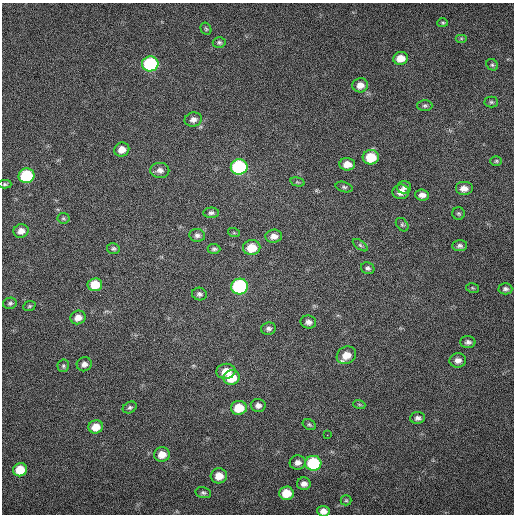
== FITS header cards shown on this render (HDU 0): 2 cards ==
NAXIS1  =                  512 / Axis length
NAXIS2  =                  512 / Axis length

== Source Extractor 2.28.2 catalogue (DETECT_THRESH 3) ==
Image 512 x 512 px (HDU 0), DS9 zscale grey, 1 PNG px = 1 image px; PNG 516 x 516 px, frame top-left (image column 1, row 512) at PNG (2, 3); each listed source drawn as its Kron ellipse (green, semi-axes under 4 px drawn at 4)
Background 88.1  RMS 6.3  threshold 19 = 3 sigma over >= 5 px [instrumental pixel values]
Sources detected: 74; all 74 listed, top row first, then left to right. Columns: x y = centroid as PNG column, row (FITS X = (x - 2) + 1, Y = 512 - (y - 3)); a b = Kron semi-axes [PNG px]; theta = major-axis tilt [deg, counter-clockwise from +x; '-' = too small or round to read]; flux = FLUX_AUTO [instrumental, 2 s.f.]
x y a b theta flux
443 23 5 4 - 590
206 29 6 5 - 650
461 38 6 4 0 530
219 42 6 5 - 860
400 58 7 6 - 5100
150 64 8 7 - 49000
492 65 6 5 - 770
360 85 8 7 - 3100
491 102 7 5 -1 760
425 105 7 5 0 950
193 119 9 7 12 2100
122 149 7 7 - 3900
371 157 8 7 - 13000
496 161 6 5 - 610
347 164 8 6 -2 4000
239 167 8 7 - 65000
160 170 9 7 -2 2000
26 176 8 7 - 33000
297 182 7 4 -15 630
5 184 6 4 0 760
344 187 9 5 -15 940
404 187 7 6 - 1400
464 188 9 7 0 2900
401 192 8 7 - 3400
422 195 7 5 -4 2200
211 213 7 5 2 1100
458 213 6 6 - 760
63 218 6 5 - 650
402 225 7 5 -49 750
21 231 7 6 - 2900
234 233 6 4 -18 510
197 235 8 6 -9 1500
274 236 8 6 5 2500
360 245 8 4 -36 890
460 246 7 5 2 1200
252 248 8 7 - 8100
113 249 6 5 - 890
214 249 6 5 - 930
368 268 7 6 - 1100
95 285 7 6 - 9200
239 286 8 8 - 62000
473 288 6 4 -12 560
505 289 7 5 0 1200
199 294 7 6 - 1300
10 303 7 5 11 930
29 306 6 4 21 650
78 317 7 6 - 3100
308 322 8 6 -11 1800
268 329 7 6 - 1300
468 342 7 6 - 1400
346 355 10 8 29 5100
458 360 8 7 - 2200
84 364 7 7 - 1800
63 366 6 6 - 820
226 371 9 7 7 5100
232 378 8 7 - 11000
359 404 6 4 -19 610
258 405 7 6 - 1800
130 407 7 5 30 920
239 408 8 7 - 9300
418 418 7 6 - 1500
309 425 7 5 -32 740
96 427 7 6 - 5700
327 435 2 2 - 570
162 454 8 7 - 4600
298 462 8 7 - 2200
313 463 8 7 - 33000
20 470 7 6 - 9000
219 476 8 7 - 4900
304 484 7 6 - 2300
203 493 8 5 -14 950
286 493 7 6 - 7700
346 500 5 5 - 640
323 511 6 5 - 2500
At the frame edge (FLAGS 8, measured only in part): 1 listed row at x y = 323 511